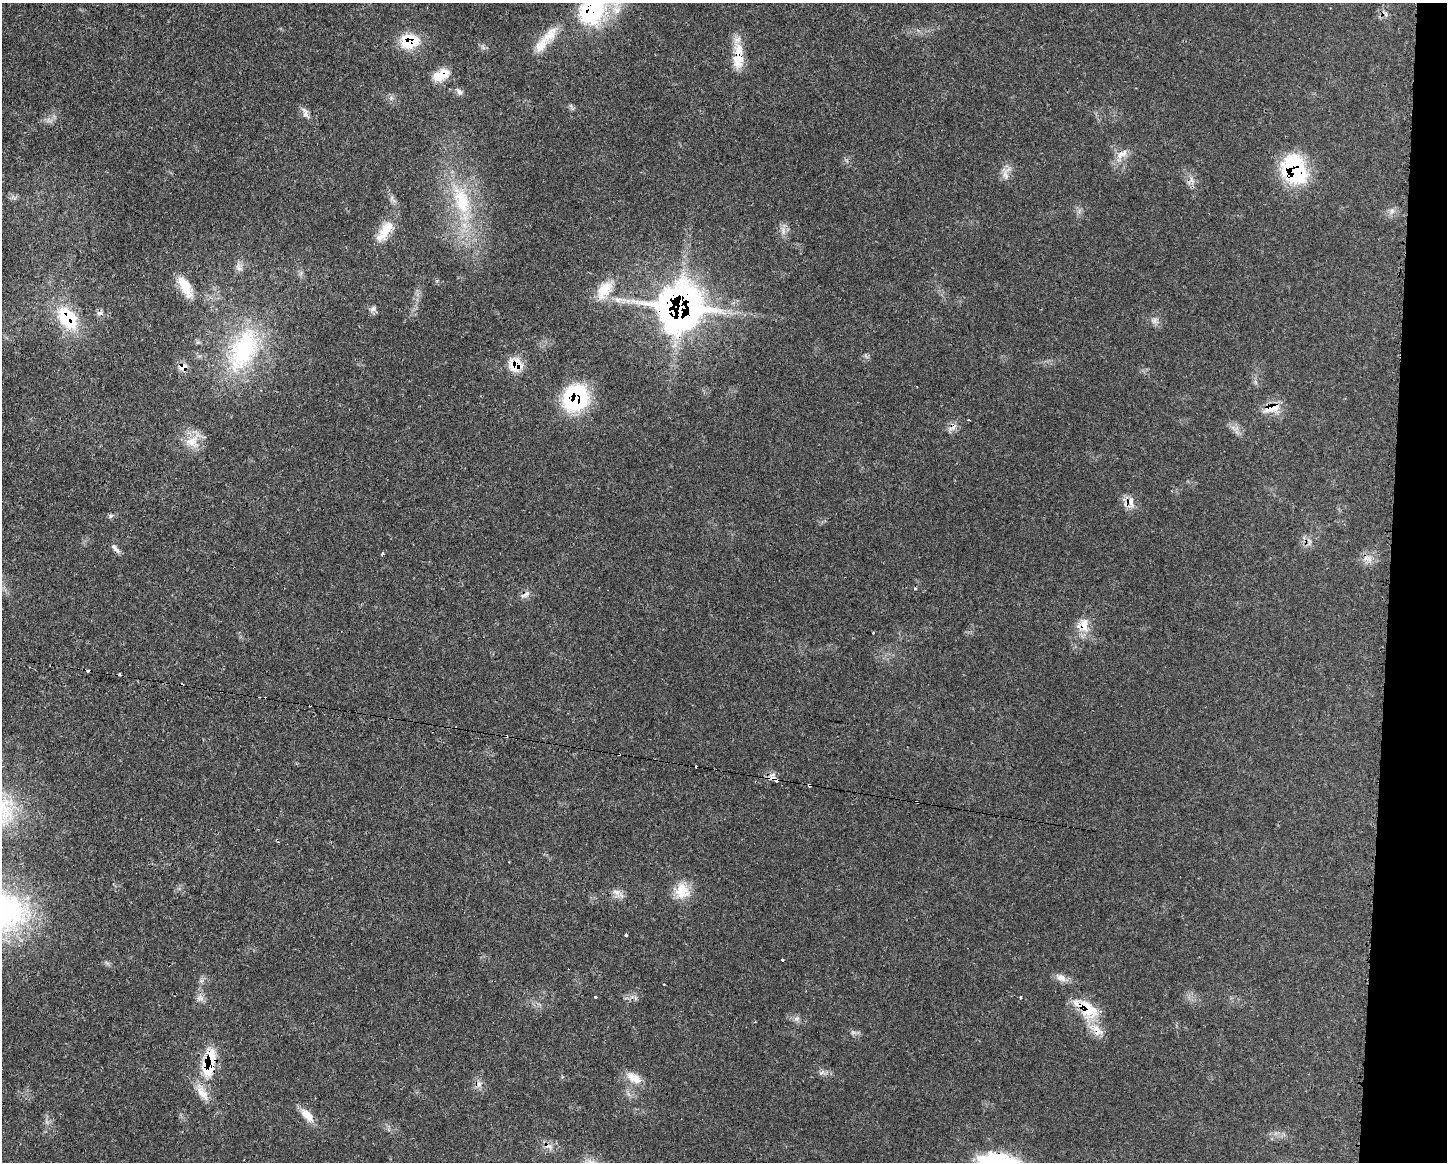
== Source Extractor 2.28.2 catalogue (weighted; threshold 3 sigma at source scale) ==
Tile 6 of 3 x 4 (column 3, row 2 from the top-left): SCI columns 3012-4456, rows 2332-3491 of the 4688 x 4656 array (HDU 1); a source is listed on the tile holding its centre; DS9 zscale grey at full resolution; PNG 1449 x 1164 px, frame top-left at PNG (2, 3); no overlay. Shown black and unused: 4% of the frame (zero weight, under 3 of 4 exposures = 2% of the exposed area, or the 3 px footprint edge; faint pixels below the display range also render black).
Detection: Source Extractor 2.28.2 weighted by HDU 2 'WHT'; one run over the whole footprint, this tile lists its part. Background 0.0546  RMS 0.0033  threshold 0.0148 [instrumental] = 3 sigma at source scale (4.5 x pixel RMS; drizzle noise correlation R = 1.50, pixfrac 1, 0.05/0.05 arcsec/px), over >= 5 px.
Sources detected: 76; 8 cosmic-ray / hot-pixel residue — not listed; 4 inside a brighter listed object's ellipse — not listed separately; the other 64 listed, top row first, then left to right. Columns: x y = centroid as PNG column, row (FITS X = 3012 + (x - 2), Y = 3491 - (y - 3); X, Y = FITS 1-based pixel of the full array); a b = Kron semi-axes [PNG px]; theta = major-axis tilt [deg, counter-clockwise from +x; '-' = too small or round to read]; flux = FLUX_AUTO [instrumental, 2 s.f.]
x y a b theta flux
596 7 59 29 38 45
409 41 20 15 7 12
541 45 25 13 50 5.5
738 55 39 11 -89 8.7
441 75 21 11 25 6
459 92 11 7 -46 1.2
391 98 6 5 - 0.8
306 114 10 7 76 1.5
1122 154 20 9 32 3.1
1294 169 31 24 -64 30
1005 175 21 8 -79 2.4
1191 180 10 3 -69 0.94
461 201 46 22 -71 23
1392 211 10 6 70 1.4
783 230 13 6 -85 1.8
385 231 33 12 56 7.7
238 268 11 5 -43 1.1
185 287 29 12 -60 6.4
604 290 30 16 55 7.9
618 300 29 8 -5 5.1
680 307 26 25 - 270
373 309 9 6 53 1.1
99 313 8 7 - 1.2
68 318 28 19 -56 19
1155 321 11 8 -22 1.7
243 350 65 35 65 41
516 365 14 14 - 7.9
183 367 10 8 20 2.9
576 398 28 24 59 31
1272 408 23 10 19 5.7
969 420 3 2 - 0.4
953 427 14 6 39 1.7
192 442 20 18 10 6.3
1131 502 18 10 -73 3.2
110 516 6 4 71 0.52
1309 542 11 4 89 1.1
115 548 16 5 -42 1.3
383 554 4 3 - 0.59
1369 559 11 6 -68 1.7
915 588 3 3 - 0.78
525 594 16 5 29 1.4
1083 625 21 15 68 5.6
506 736 3 3 - 0.45
776 779 8 4 -32 3.9
809 785 4 3 - 0.93
682 891 21 19 89 7.1
617 892 12 6 -14 1.9
626 935 3 3 - 1.2
782 960 3 3 - 0.83
1061 978 15 10 -25 2.4
664 984 3 2 - 0.29
595 997 3 3 - 1.3
1020 997 4 3 - 0.45
200 998 10 8 -15 1.6
1089 1010 41 19 -40 13
796 1018 8 5 30 0.95
755 1022 3 2 - 0.27
853 1032 7 4 0 0.76
209 1063 41 16 78 15
821 1073 9 4 19 0.82
634 1078 23 12 -32 4.5
479 1084 8 7 - 1.5
307 1115 21 9 -48 4.3
549 1146 14 6 -17 2.1
Overlapping masked pixels (flux is a lower limit): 23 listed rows (the first 20) at x y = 596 7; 409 41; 738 55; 441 75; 1122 154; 1294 169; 680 307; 68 318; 516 365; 183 367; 576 398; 1272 408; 953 427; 1131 502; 525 594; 1083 625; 506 736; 776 779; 809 785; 200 998
Isophote crosses this tile's border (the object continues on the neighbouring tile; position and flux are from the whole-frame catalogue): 1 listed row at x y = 596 7